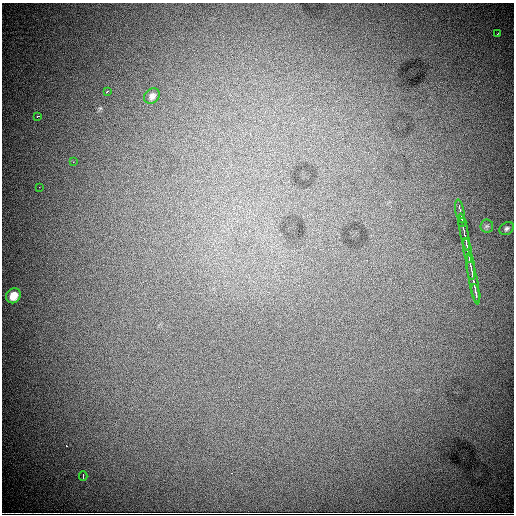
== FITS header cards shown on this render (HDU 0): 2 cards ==
NAXIS1  =                  512
NAXIS2  =                  512

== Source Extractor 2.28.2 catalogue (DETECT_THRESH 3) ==
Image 512 x 512 px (HDU 0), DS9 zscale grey, 1 PNG px = 1 image px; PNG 516 x 516 px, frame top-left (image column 1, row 512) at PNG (2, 3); each listed source drawn as its Kron ellipse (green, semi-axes under 4 px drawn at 4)
Background 10800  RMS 120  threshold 347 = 3 sigma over >= 5 px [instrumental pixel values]
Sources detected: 17; all 17 listed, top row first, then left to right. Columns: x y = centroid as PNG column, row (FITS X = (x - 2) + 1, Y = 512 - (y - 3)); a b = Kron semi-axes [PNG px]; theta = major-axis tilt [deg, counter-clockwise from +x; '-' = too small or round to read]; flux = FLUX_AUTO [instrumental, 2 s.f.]
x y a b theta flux
497 34 4 2 - 5100
107 92 3 2 - 5800
152 96 8 7 - 34000
38 116 3 2 - 6200
73 162 2 2 - 3600
39 187 2 2 - 4300
460 211 12 2 -79 25000
462 223 4 2 - 13000
487 226 6 6 - 15000
507 228 8 6 39 19000
464 232 19 3 -79 41000
468 251 12 3 -80 45000
471 266 14 3 -83 43000
473 280 25 4 -79 44000
476 293 9 3 -79 23000
13 296 8 7 - 100000
83 476 5 2 - 11000